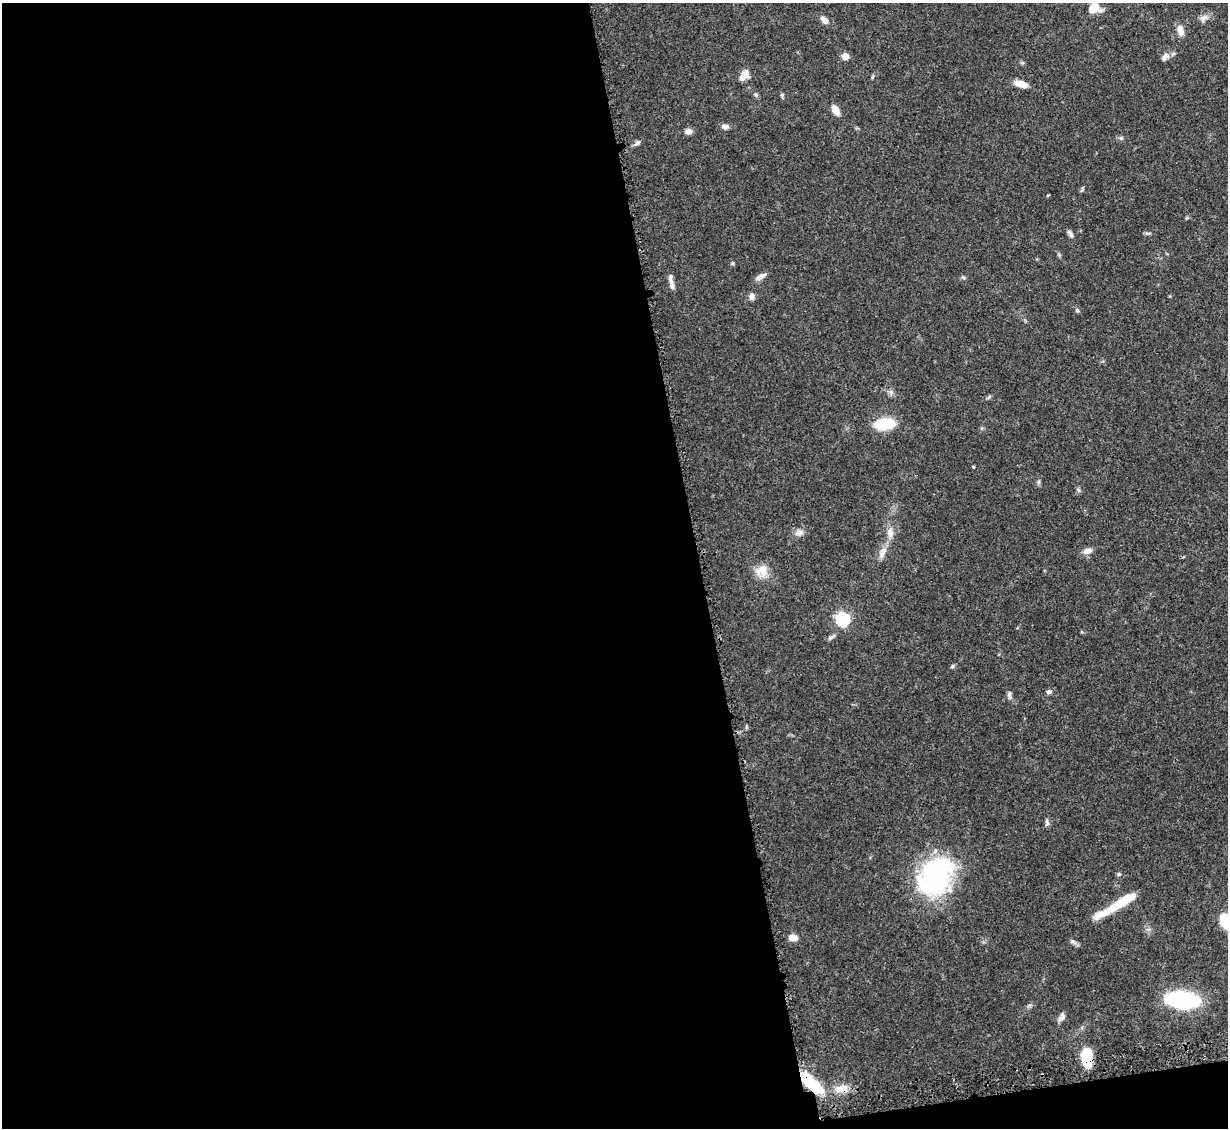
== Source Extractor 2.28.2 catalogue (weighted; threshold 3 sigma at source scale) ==
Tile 13 of 4 x 4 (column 1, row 4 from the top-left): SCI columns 54-1279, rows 255-1380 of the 4995 x 5067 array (HDU 1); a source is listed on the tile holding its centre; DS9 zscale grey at full resolution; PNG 1230 x 1130 px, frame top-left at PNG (2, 3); no overlay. Shown black and unused: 58% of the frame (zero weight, under 3 of 5 exposures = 4% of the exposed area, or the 3 px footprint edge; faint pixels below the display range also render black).
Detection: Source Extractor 2.28.2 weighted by HDU 2 'WHT'; one run over the whole footprint, this tile lists its part. Background 0.0699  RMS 0.0033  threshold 0.0151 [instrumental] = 3 sigma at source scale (4.5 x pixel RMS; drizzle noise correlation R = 1.50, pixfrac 1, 0.05/0.05 arcsec/px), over >= 5 px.
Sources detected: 51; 1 inside a brighter listed object's ellipse — not listed separately; the other 50 listed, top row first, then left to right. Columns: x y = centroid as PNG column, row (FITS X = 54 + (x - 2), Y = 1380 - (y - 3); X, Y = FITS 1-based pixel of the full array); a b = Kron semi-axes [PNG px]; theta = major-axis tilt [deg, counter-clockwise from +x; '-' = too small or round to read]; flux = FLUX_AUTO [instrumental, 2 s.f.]
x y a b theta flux
1094 8 10 9 - 7.3
1204 18 12 8 38 1.7
824 20 11 7 -47 1.7
1180 30 16 8 -80 2.4
845 56 7 6 - 2.7
1165 57 13 7 51 1.5
746 75 15 9 -31 2.5
1021 84 13 6 -15 4.3
782 95 7 4 -90 0.49
835 110 11 6 -61 3.1
725 127 10 7 -4 1.2
689 131 9 7 5 1.3
1121 138 6 4 -43 0.57
637 143 9 5 41 0.98
1048 195 5 3 - 0.27
1148 233 9 4 -1 0.59
1070 234 11 5 -59 1
733 263 6 4 89 0.41
760 277 16 6 32 1.8
963 277 6 4 -19 0.48
671 284 15 6 -80 1.5
752 296 9 6 -89 1.2
1077 310 5 5 - 0.66
989 397 7 4 46 0.49
885 424 19 10 5 15
973 466 3 3 - 0.49
1038 482 6 4 71 0.56
1078 490 7 5 -68 0.66
890 532 14 10 85 2.6
799 533 13 7 14 1.8
1087 551 13 8 15 1.8
882 553 19 7 70 2.6
761 570 18 15 23 4.6
843 619 6 6 - 51
832 637 11 4 35 0.92
952 667 6 4 2 0.48
1049 692 7 6 - 0.88
1009 694 11 5 87 0.85
1047 822 10 5 88 0.84
1119 874 5 5 - 0.55
935 877 45 33 57 51
1117 905 51 8 30 12
1226 922 19 11 -59 8.2
793 938 8 6 -6 3.4
1073 942 11 5 -23 0.97
1182 1000 22 10 -5 57
1062 1017 11 7 67 1.4
1087 1057 14 8 -88 18
811 1083 36 13 -41 15
844 1088 19 10 -5 4
Overlapping masked pixels (flux is a lower limit): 2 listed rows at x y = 1087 1057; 811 1083
Isophote crosses this tile's border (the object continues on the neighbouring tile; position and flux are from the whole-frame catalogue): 2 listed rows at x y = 1094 8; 1226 922